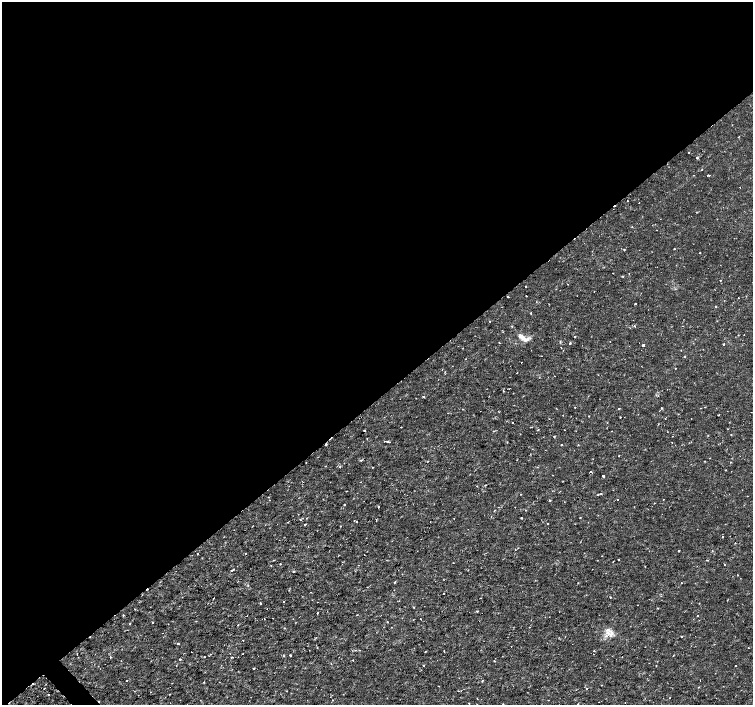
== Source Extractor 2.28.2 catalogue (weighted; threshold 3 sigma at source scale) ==
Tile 2 of 4 x 4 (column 2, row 1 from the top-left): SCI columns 1507-3008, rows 4426-5830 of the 6012 x 5975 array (HDU 1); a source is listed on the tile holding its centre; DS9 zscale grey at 2 x 2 block average (1 PNG px = mean of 2 x 2 image px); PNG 755 x 707 px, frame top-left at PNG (2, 2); no overlay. Shown black and unused: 57% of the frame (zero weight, under 2 of 3 exposures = <1% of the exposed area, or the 3 px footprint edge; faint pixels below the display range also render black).
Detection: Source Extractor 2.28.2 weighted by HDU 2 'WHT'; one run over the whole footprint, this tile lists its part. Background 3.55e-06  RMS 8.1e-04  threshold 0.00366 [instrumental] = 3 sigma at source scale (4.5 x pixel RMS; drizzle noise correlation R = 1.50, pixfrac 1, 0.0396/0.0396 arcsec/px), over >= 5 px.
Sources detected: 168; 9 cosmic-ray / hot-pixel residue — not listed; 1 inside a brighter listed object's ellipse — not listed separately; the other 158 listed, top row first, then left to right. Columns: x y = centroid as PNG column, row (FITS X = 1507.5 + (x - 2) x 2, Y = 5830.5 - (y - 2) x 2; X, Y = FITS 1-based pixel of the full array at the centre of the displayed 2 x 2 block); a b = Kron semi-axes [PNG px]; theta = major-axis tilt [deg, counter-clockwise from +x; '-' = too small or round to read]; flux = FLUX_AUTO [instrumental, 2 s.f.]
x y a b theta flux
689 152 2 2 - 0.15
697 158 2 2 - 0.75
693 175 2 2 - 0.078
708 175 3 2 - 0.16
627 201 2 2 - 0.068
639 203 2 2 - 0.1
624 249 2 2 - 0.26
674 249 2 2 - 0.089
700 252 2 2 - 0.12
613 273 2 2 - 0.13
623 276 2 2 - 0.18
720 280 2 2 - 0.31
526 286 2 2 - 0.4
526 296 2 2 - 0.087
508 297 2 2 - 0.68
738 298 2 2 - 0.061
635 304 2 2 - 0.32
716 306 2 2 - 0.16
531 313 2 2 - 0.37
490 321 2 2 - 0.23
512 326 3 2 - 0.085
634 326 3 2 - 0.16
575 337 2 2 - 0.27
523 338 9 5 -37 0.98
499 342 2 2 - 0.14
570 343 2 2 - 0.63
723 344 2 2 - 0.34
643 345 2 2 - 1.1
563 350 2 2 - 0.15
684 356 2 2 - 0.095
675 368 2 2 - 0.1
445 372 3 2 - 0.12
517 373 2 2 - 0.11
555 376 2 2 - 0.12
503 391 3 2 - 0.2
423 396 2 2 - 0.31
575 407 2 2 - 0.095
705 407 2 2 - 0.073
619 408 2 2 - 0.25
661 408 2 2 - 0.22
563 415 2 2 - 0.054
718 415 2 2 - 0.26
589 416 2 2 - 0.093
620 417 2 2 - 0.11
513 422 2 2 - 0.16
729 422 2 2 - 0.072
401 427 2 2 - 0.21
364 430 2 2 - 0.25
493 431 2 2 - 0.1
611 431 2 2 - 0.071
708 435 2 2 - 0.096
731 435 2 2 - 0.085
554 436 2 2 - 0.15
387 441 2 2 - 0.33
507 442 2 2 - 0.075
326 444 2 2 - 0.39
561 445 2 2 - 0.13
578 445 2 2 - 0.12
619 456 2 2 - 0.16
361 460 3 2 - 0.16
517 460 2 2 - 0.086
704 461 2 2 - 0.1
730 462 2 2 - 0.09
306 463 2 2 - 0.072
340 467 2 2 - 0.23
726 470 2 2 - 0.069
590 472 2 2 - 0.17
603 476 2 2 - 0.96
477 486 2 2 - 0.076
346 491 2 2 - 0.12
601 494 2 2 - 0.17
747 496 2 2 - 0.076
268 497 2 2 - 0.12
617 499 2 2 - 0.13
663 499 2 2 - 0.093
550 500 2 2 - 0.28
344 505 2 2 - 0.18
378 507 2 2 - 0.16
515 507 2 2 - 0.057
525 510 2 2 - 0.08
521 518 2 2 - 0.13
580 518 2 2 - 0.18
300 520 2 2 - 0.19
357 521 2 2 - 0.14
305 524 2 2 - 0.13
723 536 2 2 - 0.3
308 546 2 2 - 0.073
515 550 2 2 - 0.076
679 551 2 2 - 0.2
197 553 2 2 - 0.14
245 553 2 2 - 0.093
619 559 2 2 - 0.15
274 560 2 2 - 0.098
708 560 2 2 - 0.1
453 563 2 2 - 0.069
280 564 2 2 - 0.11
724 565 2 2 - 0.11
271 566 2 2 - 0.12
233 569 2 2 - 0.21
231 570 2 2 - 0.2
293 571 2 2 - 0.13
738 575 2 2 - 0.1
394 582 3 2 - 0.12
681 582 2 2 - 0.11
367 587 2 2 - 0.099
289 590 2 2 - 0.14
444 593 2 2 - 0.12
611 597 2 2 - 0.37
213 598 2 2 - 0.095
284 601 2 2 - 0.18
260 604 2 2 - 0.41
267 609 2 2 - 0.057
477 611 2 2 - 0.27
317 613 2 2 - 0.35
123 615 2 2 - 0.14
697 616 2 2 - 0.18
264 619 2 2 - 0.095
152 622 2 2 - 0.2
387 622 2 2 - 0.15
130 624 2 2 - 0.08
237 625 2 2 - 0.095
606 636 4 2 - 0.23
681 637 2 2 - 0.12
243 640 2 2 - 0.072
178 644 3 2 - 0.14
317 647 2 2 - 0.12
748 648 2 2 - 0.075
355 650 3 2 - 0.13
426 651 2 2 - 0.15
444 651 2 2 - 0.1
594 651 2 2 - 0.12
211 654 2 2 - 0.077
243 654 2 2 - 0.09
290 655 2 2 - 0.39
284 656 2 2 - 0.099
78 657 2 2 - 0.065
110 657 2 2 - 0.26
205 657 2 2 - 0.11
232 657 2 2 - 0.14
180 659 2 2 - 0.44
353 660 2 2 - 0.13
494 661 2 2 - 0.12
424 666 2 2 - 0.17
735 666 2 2 - 0.14
253 668 2 2 - 0.18
126 681 2 2 - 0.064
601 685 2 2 - 0.089
438 686 2 2 - 0.11
698 687 2 2 - 0.08
587 688 2 2 - 0.22
286 691 2 2 - 0.07
48 694 2 2 - 0.21
170 694 3 2 - 0.075
670 698 2 2 - 0.12
469 703 2 2 - 0.079
625 703 2 2 - 0.081
503 704 2 2 - 0.13
578 704 2 2 - 0.072
Overlapping masked pixels (flux is a lower limit): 1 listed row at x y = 326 444
Isophote crosses this tile's border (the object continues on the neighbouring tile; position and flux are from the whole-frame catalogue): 1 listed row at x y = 503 704
Diffuse or blended objects may show on this block-average render without a row.